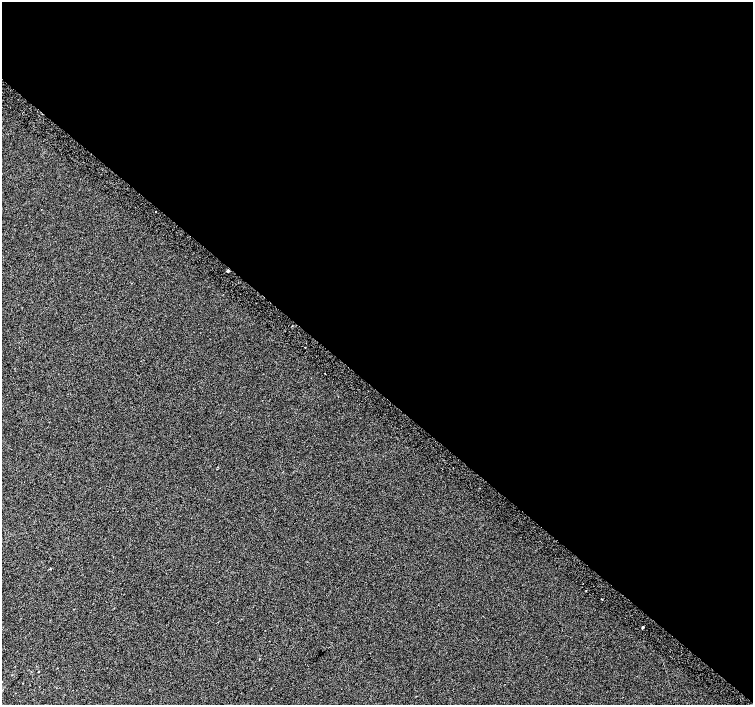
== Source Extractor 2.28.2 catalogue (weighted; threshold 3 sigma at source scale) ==
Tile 3 of 4 x 4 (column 3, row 1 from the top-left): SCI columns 3042-4543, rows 4487-5892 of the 6074 x 6092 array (HDU 1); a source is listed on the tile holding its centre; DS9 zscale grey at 2 x 2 block average (1 PNG px = mean of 2 x 2 image px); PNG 755 x 707 px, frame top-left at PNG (2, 2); no overlay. Shown black and unused: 55% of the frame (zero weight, under 2 of 3 exposures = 2% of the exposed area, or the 3 px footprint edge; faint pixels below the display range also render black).
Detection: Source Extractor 2.28.2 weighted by HDU 2 'WHT'; one run over the whole footprint, this tile lists its part. Background 2.66e-04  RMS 0.0069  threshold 0.0311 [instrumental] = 3 sigma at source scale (4.5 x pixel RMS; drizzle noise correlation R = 1.50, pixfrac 1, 0.0396/0.0396 arcsec/px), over >= 5 px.
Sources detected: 6; all 6 listed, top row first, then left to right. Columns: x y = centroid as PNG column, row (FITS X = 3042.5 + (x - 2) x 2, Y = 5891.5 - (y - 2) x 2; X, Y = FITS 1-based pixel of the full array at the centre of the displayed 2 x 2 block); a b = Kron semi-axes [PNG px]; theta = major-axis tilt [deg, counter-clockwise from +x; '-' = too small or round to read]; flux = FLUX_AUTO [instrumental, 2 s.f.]
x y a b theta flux
155 212 2 2 - 1
228 271 2 2 - 2.8
305 347 2 2 - 0.74
586 591 2 2 - 0.84
643 627 2 2 - 2
38 672 2 2 - 0.53